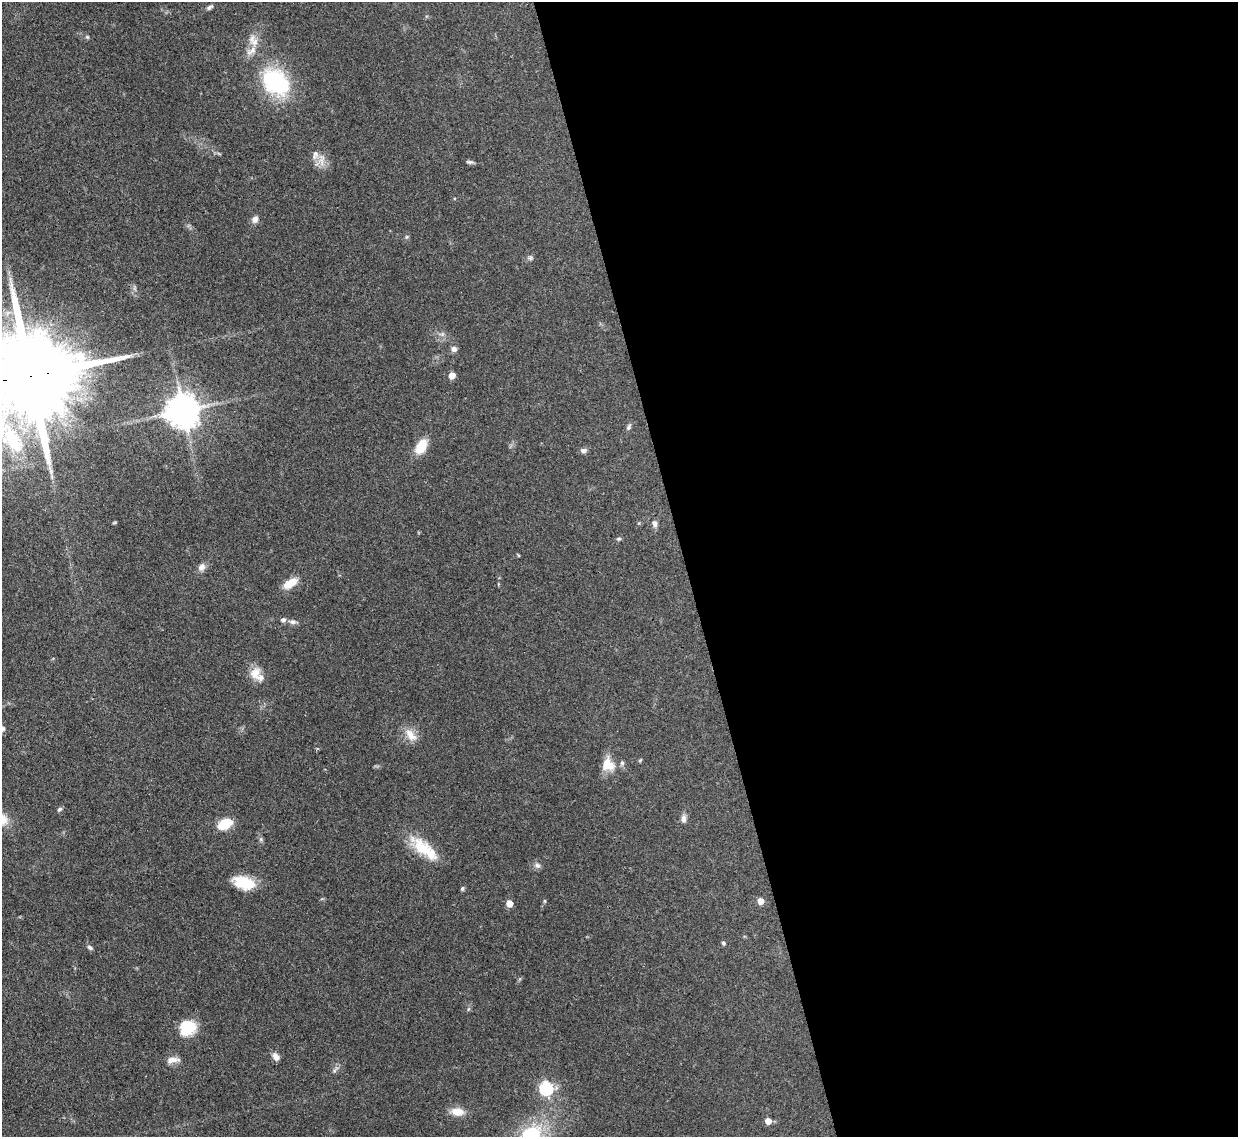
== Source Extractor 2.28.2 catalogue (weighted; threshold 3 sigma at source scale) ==
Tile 8 of 4 x 4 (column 4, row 2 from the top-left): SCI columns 3790-5025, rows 2489-3623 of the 5109 x 5092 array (HDU 1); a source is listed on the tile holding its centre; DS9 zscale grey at full resolution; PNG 1240 x 1139 px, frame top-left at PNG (2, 2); no overlay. Shown black and unused: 45% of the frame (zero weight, under 3 of 4 exposures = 9% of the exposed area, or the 3 px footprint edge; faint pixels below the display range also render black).
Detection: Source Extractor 2.28.2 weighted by HDU 2 'WHT'; one run over the whole footprint, this tile lists its part. Background 0.114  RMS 0.0048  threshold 0.0217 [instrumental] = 3 sigma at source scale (4.5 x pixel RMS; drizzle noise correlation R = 1.50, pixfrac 1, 0.05/0.05 arcsec/px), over >= 5 px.
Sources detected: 53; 5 inside a brighter listed object's ellipse — not listed separately; the other 48 listed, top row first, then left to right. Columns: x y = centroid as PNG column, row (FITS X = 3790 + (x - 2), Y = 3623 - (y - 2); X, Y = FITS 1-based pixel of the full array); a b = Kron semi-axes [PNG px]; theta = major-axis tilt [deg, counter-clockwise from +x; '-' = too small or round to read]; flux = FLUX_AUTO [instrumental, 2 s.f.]
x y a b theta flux
209 7 9 5 30 1.2
87 37 6 4 -44 0.63
255 42 13 10 64 4.4
276 82 32 24 -39 47
321 160 20 8 -90 4.1
470 162 10 4 -9 1.1
255 219 9 7 71 2.3
530 257 7 6 - 1.1
442 334 7 4 58 1.1
454 349 8 7 - 1.7
452 375 5 5 - 6.3
29 376 36 22 10 12000
183 410 10 9 - 1000
629 427 8 5 64 1.2
421 446 15 9 59 11
583 450 8 6 1 1.7
114 523 6 3 19 0.48
654 523 10 6 -73 1.8
619 539 6 5 - 0.78
202 567 11 8 55 2.4
290 583 17 9 31 7.3
283 620 7 5 11 1.4
292 622 9 6 -6 1.9
255 673 17 14 69 5.9
2 728 6 5 - 1.3
411 735 21 10 -49 5.7
622 763 6 5 - 1
606 764 20 11 74 6.3
60 809 7 5 40 0.88
683 819 10 7 82 2.1
225 824 14 9 26 13
261 839 6 6 - 0.89
422 848 36 18 -45 16
537 865 9 7 -26 1.6
244 883 24 13 -15 13
462 889 6 4 60 0.81
545 901 6 4 -90 0.54
760 901 5 5 - 5.6
509 903 5 5 - 7.8
723 943 6 4 -41 0.74
90 948 8 5 -33 1.1
188 1028 19 17 28 12
276 1057 10 7 -54 2.8
173 1060 18 8 11 3.4
546 1088 6 6 - 74
457 1112 17 10 -8 5.8
768 1121 5 5 - 5.7
531 1135 29 26 4 31
Overlapping masked pixels (flux is a lower limit): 1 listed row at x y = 29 376
Isophote crosses this tile's border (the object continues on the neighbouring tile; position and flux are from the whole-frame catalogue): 3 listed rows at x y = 29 376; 2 728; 531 1135